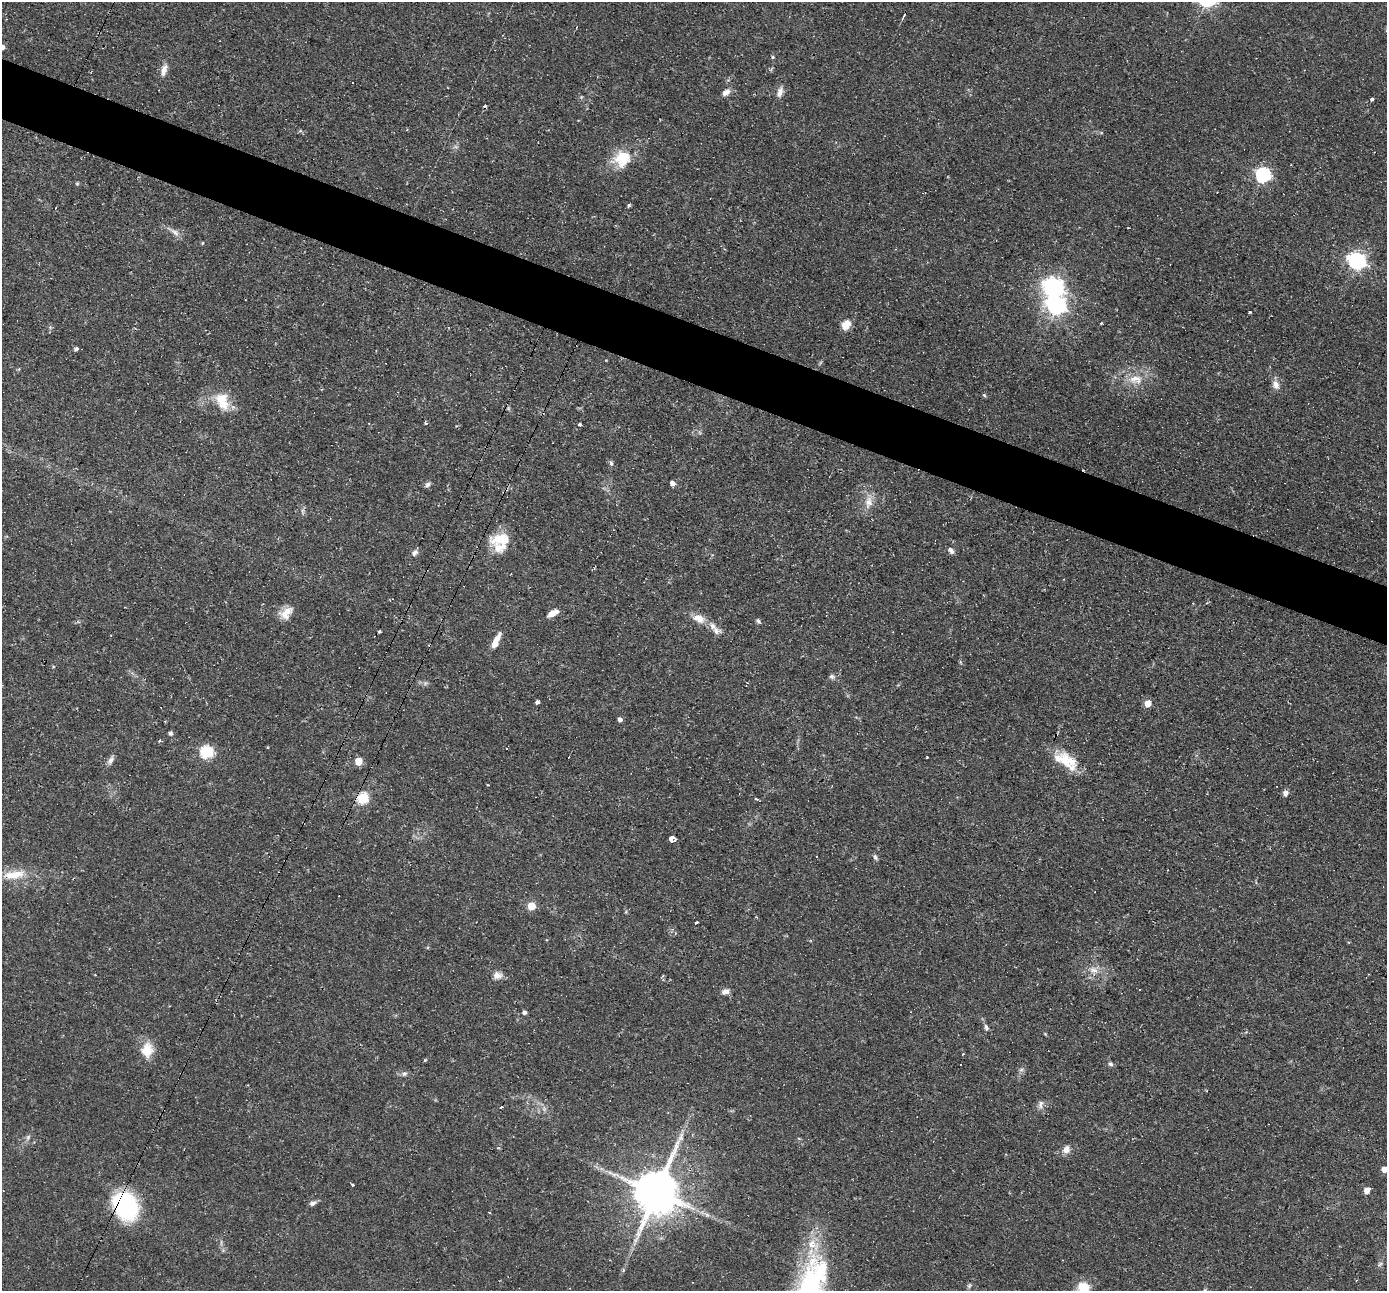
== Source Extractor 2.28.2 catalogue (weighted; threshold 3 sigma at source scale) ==
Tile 11 of 4 x 4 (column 3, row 3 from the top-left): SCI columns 2772-4156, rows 1557-2845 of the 5542 x 5557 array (HDU 1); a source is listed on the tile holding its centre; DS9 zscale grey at full resolution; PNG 1389 x 1293 px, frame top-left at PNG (2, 2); no overlay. Shown black and unused: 5% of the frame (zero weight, under 2 of 3 exposures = <1% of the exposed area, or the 3 px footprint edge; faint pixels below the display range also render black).
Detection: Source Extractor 2.28.2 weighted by HDU 2 'WHT'; one run over the whole footprint, this tile lists its part. Background 0.0583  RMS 0.0047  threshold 0.021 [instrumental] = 3 sigma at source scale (4.5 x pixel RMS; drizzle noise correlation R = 1.50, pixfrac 1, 0.05/0.05 arcsec/px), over >= 5 px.
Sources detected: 109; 1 too faint to see at this stretch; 12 cosmic-ray / hot-pixel residue — not listed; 6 inside a brighter listed object's ellipse — not listed separately; the other 90 listed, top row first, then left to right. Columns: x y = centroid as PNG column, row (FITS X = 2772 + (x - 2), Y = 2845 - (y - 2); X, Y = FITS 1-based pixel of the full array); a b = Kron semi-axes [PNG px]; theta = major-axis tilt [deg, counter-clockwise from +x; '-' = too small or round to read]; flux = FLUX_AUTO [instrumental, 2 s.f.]
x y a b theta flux
904 16 8 3 64 0.75
2 47 4 4 - 2.1
773 57 5 4 - 0.6
164 70 16 7 74 3.5
352 82 3 2 - 0.57
726 92 11 7 35 2.9
780 92 13 7 72 3
581 97 5 4 - 0.56
1372 99 3 3 - 1.5
300 131 6 5 - 0.75
622 158 25 20 21 14
1263 175 7 6 - 95
77 184 5 4 - 0.53
629 205 3 3 - 1.3
174 232 20 7 -35 3
1357 261 7 7 - 170
1053 287 8 7 - 250
1056 305 8 7 - 180
1101 323 3 3 - 0.44
846 325 12 9 58 5.1
76 349 5 4 - 1.3
1135 379 23 12 0 8.8
1276 385 12 8 -68 3.2
984 395 5 4 - 0.6
222 401 24 14 -63 12
426 423 3 3 - 0.83
579 424 4 3 - 1.2
611 463 7 5 -79 1.1
672 483 5 4 - 2.2
427 485 8 6 37 1.4
868 502 19 11 83 5.7
501 539 24 19 6 14
951 551 9 6 -56 1.6
414 553 8 6 44 2
286 613 19 12 37 5.5
553 613 12 6 29 5.3
699 618 17 10 -20 5.5
758 621 7 4 -58 0.94
716 630 15 9 -18 3
379 631 4 3 - 1.4
497 639 20 7 64 3.9
832 676 7 7 - 1.2
425 683 7 6 - 1.1
537 702 4 4 - 1.7
1148 703 5 5 - 7.8
620 719 5 4 - 1.6
170 733 5 5 - 0.94
160 741 5 4 - 0.59
207 752 6 6 - 55
927 757 3 2 - 0.41
111 760 13 6 59 1.9
359 761 5 5 - 8.1
1065 762 36 13 -62 11
1285 793 7 7 - 1.8
363 798 6 6 - 39
757 799 4 2 - 0.86
671 838 4 4 - 32
875 857 8 5 -61 1.2
14 875 33 12 7 12
531 906 5 5 - 9.9
696 923 4 2 - 1.1
1093 970 12 10 4 4.3
497 975 13 10 10 3.2
725 991 10 7 21 2.4
525 1012 5 4 - 1.4
986 1027 9 5 -74 1.3
1045 1034 5 4 - 0.42
147 1050 19 14 84 9.4
425 1060 4 3 - 0.45
1110 1064 7 6 - 1.2
1021 1070 7 6 - 1.2
404 1074 7 5 0 1.3
1041 1104 12 7 -88 2.1
501 1106 3 3 - 19
544 1109 8 6 -84 1.5
28 1137 8 6 74 1.3
1066 1149 11 9 60 3.3
1384 1169 5 5 - 4.4
352 1185 3 3 - 0.71
1367 1190 5 5 - 4.1
657 1192 14 11 66 2300
313 1203 9 5 28 1.6
125 1206 23 19 -59 71
687 1206 26 10 -22 8.6
489 1212 4 2 - 0.43
1380 1264 8 5 36 1.1
623 1270 5 3 - 0.58
969 1285 7 6 - 0.97
1083 1288 13 12 - 11
1205 1290 6 4 77 0.74
Overlapping masked pixels (flux is a lower limit): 2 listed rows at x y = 363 798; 125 1206
Isophote crosses this tile's border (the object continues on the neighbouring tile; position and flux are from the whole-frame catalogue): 4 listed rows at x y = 2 47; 1384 1169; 1083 1288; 1205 1290